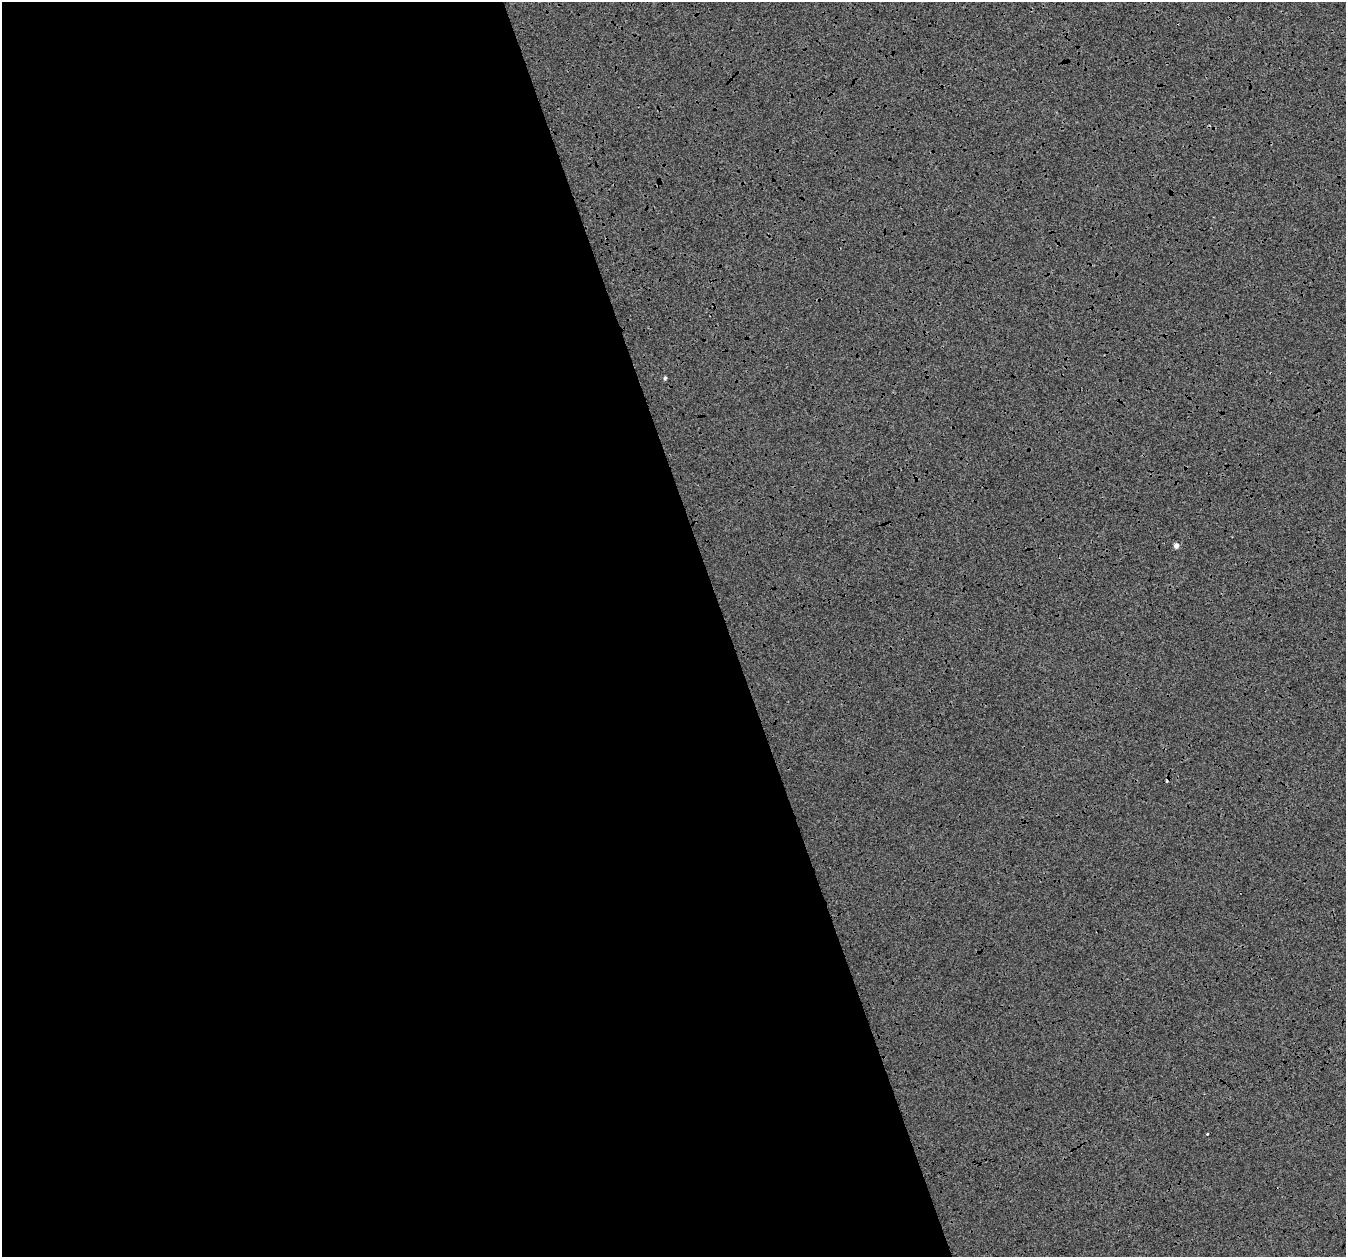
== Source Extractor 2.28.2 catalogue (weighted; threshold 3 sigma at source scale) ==
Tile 9 of 4 x 4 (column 1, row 3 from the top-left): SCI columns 2-1345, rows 1322-2576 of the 5382 x 5205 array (HDU 1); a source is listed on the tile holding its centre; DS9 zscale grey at full resolution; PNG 1348 x 1259 px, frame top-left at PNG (2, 2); no overlay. Shown black and unused: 54% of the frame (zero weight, under 3 of 4 exposures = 2% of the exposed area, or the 3 px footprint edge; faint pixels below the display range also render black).
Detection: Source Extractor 2.28.2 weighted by HDU 2 'WHT'; one run over the whole footprint, this tile lists its part. Background -1.94e-04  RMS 0.0065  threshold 0.029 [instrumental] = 3 sigma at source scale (4.5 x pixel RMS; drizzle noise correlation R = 1.50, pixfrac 1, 0.0396/0.0396 arcsec/px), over >= 5 px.
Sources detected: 4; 1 cosmic-ray / hot-pixel residue — not listed; the other 3 listed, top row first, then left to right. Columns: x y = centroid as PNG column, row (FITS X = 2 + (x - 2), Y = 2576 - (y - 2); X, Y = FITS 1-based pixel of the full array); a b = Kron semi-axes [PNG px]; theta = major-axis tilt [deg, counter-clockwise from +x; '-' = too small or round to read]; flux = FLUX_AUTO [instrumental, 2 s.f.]
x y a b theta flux
665 378 4 4 - 0.86
1176 545 5 4 - 3
1207 1134 3 3 - 0.54